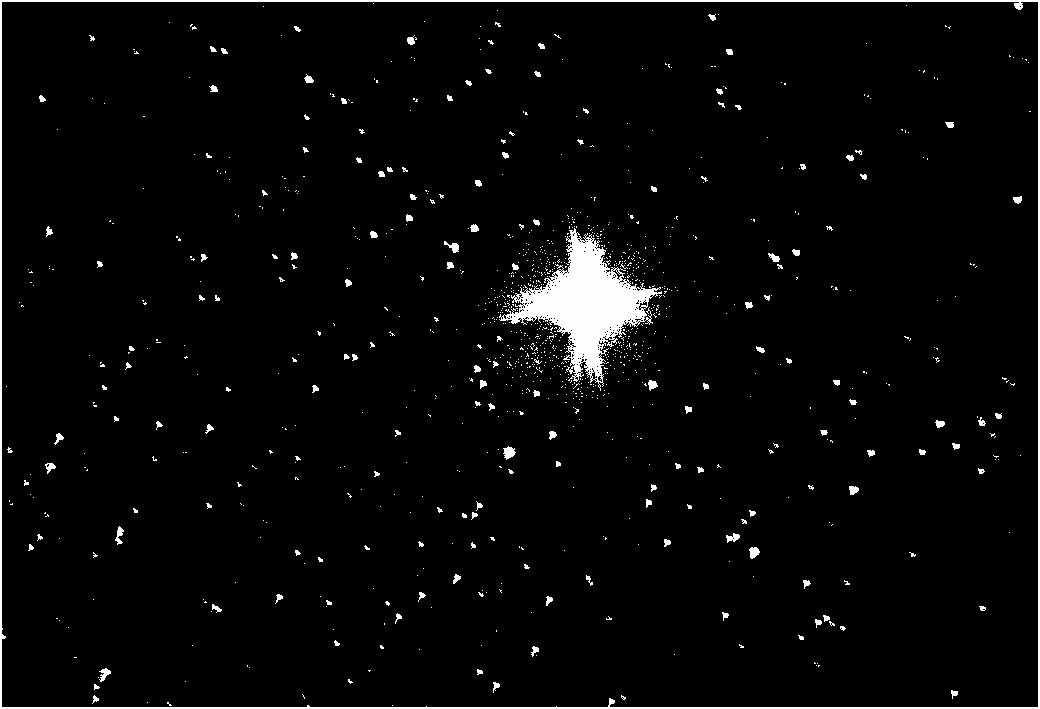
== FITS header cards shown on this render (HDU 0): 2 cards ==
NAXIS1  =                 2072
NAXIS2  =                 1410

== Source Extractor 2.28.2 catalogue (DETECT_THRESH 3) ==
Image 2072 x 1410 px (HDU 0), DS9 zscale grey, zoomed out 1/2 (1 PNG px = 2 x 2 image px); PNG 1040 x 709 px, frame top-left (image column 1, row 1410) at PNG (2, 2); no overlay
Background 80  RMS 28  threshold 83.2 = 3 sigma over >= 5 px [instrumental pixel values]
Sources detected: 5; all 5 listed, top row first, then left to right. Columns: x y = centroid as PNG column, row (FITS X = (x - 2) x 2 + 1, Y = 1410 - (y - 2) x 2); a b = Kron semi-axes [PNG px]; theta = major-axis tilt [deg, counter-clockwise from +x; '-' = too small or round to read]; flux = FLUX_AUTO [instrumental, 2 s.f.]
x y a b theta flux
585 303 31 31 - 430000
652 384 8 6 -36 17000
509 452 10 9 - 36000
853 489 7 3 77 10000
753 551 11 9 -28 37000